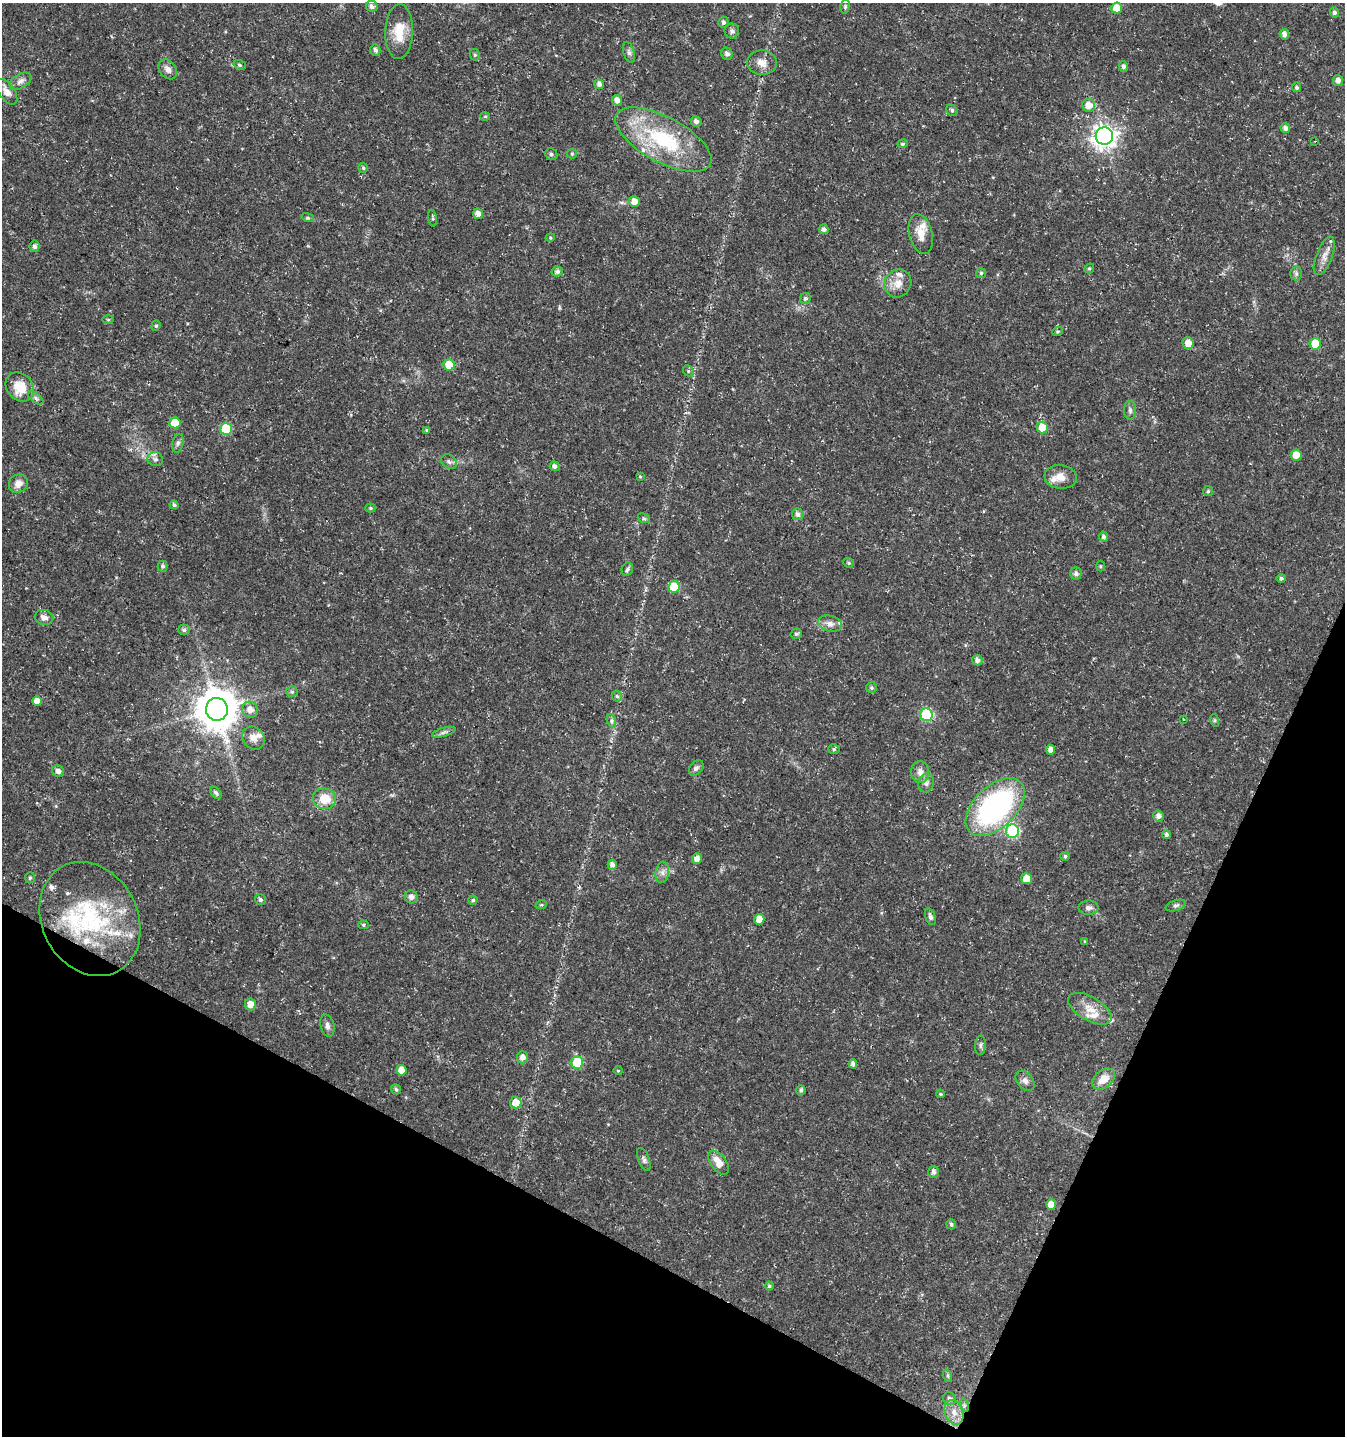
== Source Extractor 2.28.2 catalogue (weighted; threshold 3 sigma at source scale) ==
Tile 15 of 4 x 4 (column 3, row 4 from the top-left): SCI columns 2888-4230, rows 9-1442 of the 5842 x 5743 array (HDU 1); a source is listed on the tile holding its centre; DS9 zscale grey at full resolution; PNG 1347 x 1438 px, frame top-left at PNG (2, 3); each listed source drawn as its Kron ellipse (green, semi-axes under 4 px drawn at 4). Shown black and unused: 22% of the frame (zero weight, under 3 of 5 exposures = <1% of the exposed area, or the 3 px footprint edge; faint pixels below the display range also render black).
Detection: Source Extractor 2.28.2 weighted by HDU 2 'WHT'; one run over the whole footprint, this tile lists its part. Background 0.0225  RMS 0.0021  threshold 0.0094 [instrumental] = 3 sigma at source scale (4.5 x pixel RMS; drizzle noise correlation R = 1.50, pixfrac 1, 0.0396/0.0396 arcsec/px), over >= 5 px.
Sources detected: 168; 13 inside a brighter listed object's ellipse — not listed separately; the other 155 listed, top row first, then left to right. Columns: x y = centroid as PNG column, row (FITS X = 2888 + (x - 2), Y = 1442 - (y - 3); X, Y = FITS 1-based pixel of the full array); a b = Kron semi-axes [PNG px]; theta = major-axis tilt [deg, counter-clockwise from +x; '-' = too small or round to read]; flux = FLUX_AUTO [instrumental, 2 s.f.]
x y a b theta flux
372 6 6 5 - 0.74
845 7 7 5 77 0.35
1117 8 5 5 - 3.1
1334 12 5 4 - 0.7
723 22 5 5 - 0.59
732 31 7 7 - 0.66
399 32 27 13 88 4.6
1284 34 5 4 - 0.95
375 50 6 5 - 0.57
629 52 10 5 -72 0.63
727 54 6 5 - 0.78
475 55 6 5 - 0.36
762 63 15 12 -4 2.2
240 65 6 5 - 0.41
1123 66 5 4 - 0.61
168 69 11 8 -51 1.1
1338 80 5 5 - 1.1
20 81 12 7 30 1
599 84 5 4 - 0.79
1296 87 5 4 - 0.45
7 92 14 7 -56 2
617 100 5 5 - 1.1
1089 105 6 6 - 2.5
952 110 6 5 - 0.45
485 116 5 4 - 0.27
696 121 5 5 - 0.79
1285 128 5 5 - 0.86
1104 136 8 8 - 160
663 140 53 22 -28 19
1315 141 2 2 - 0.18
902 144 5 4 - 0.38
551 154 6 5 - 0.47
572 154 5 4 - 0.25
363 168 5 4 - 0.38
634 202 5 5 - 1.8
478 214 5 5 - 1.3
308 218 6 4 -18 0.31
433 218 8 3 -80 0.35
824 229 5 5 - 0.62
921 234 20 11 -76 2.7
550 238 5 3 - 0.21
35 246 6 5 - 0.63
1324 256 20 8 69 1.9
1089 268 5 4 - 0.3
557 271 6 5 - 0.58
981 273 5 5 - 0.29
1296 273 7 6 - 0.55
898 283 14 13 - 2.3
805 298 5 5 - 0.49
108 319 6 4 0 0.23
156 326 5 4 - 0.29
1058 331 5 3 - 0.21
1188 343 6 5 - 2.1
1315 344 6 5 - 5.9
449 365 5 5 - 5.6
688 371 6 5 - 0.34
20 387 16 12 -48 4.7
36 398 9 4 -37 0.54
1130 410 9 6 -90 0.63
175 423 5 5 - 4.1
1042 428 6 5 - 3.6
226 429 6 6 - 9.3
427 430 4 4 - 0.22
178 443 9 5 76 0.6
1296 455 5 5 - 2.5
155 459 8 7 - 0.64
449 462 8 6 -38 0.64
555 466 5 4 - 0.78
640 476 4 3 - 0.23
1061 477 16 11 -7 2.2
18 484 10 9 - 1.5
1208 491 5 5 - 0.32
174 505 4 4 - 0.41
370 508 5 4 - 0.32
798 514 6 5 - 0.79
644 518 6 4 -23 0.32
1103 537 5 4 - 0.5
848 563 5 5 - 0.35
163 566 5 5 - 0.45
1100 566 5 3 - 0.21
627 569 7 5 66 0.55
1076 574 6 5 - 0.72
1281 578 5 4 - 0.44
674 587 6 5 - 5.4
44 617 9 7 -14 1.1
830 624 12 8 -15 1.2
184 630 6 5 - 0.5
796 634 6 5 - 0.41
977 660 5 5 - 0.87
871 688 5 5 - 0.39
292 692 6 5 - 0.36
617 696 6 4 -43 0.36
37 701 5 5 - 1.6
217 709 11 11 - 650
250 710 8 7 - 1.6
926 714 6 6 - 17
1183 719 3 3 - 0.18
1214 720 6 4 -72 0.26
612 721 7 4 -71 0.47
444 732 12 4 16 0.63
253 738 12 10 -53 1.7
834 749 6 5 - 0.35
1051 750 4 4 - 1.1
696 768 9 6 52 0.67
58 771 6 5 - 0.89
920 772 11 9 -89 1.4
926 783 9 7 76 0.87
216 793 7 4 -50 0.45
324 799 11 10 - 4
995 807 36 21 44 42
1158 816 5 5 - 0.96
1012 831 7 6 - 20
1166 835 4 4 - 0.51
1065 856 5 4 - 0.42
697 859 5 5 - 1.2
612 865 5 4 - 0.94
662 872 11 6 81 0.94
30 878 5 5 - 0.34
1027 879 5 5 - 3
411 897 6 6 - 1
260 899 5 5 - 0.49
473 900 4 4 - 0.33
541 905 6 3 18 0.28
1176 905 10 5 18 0.54
1089 908 10 7 -1 0.87
930 917 9 5 -73 0.64
90 919 59 47 -62 28
759 919 5 5 - 2.3
363 925 5 4 - 0.29
1085 941 3 3 - 0.16
250 1004 6 5 - 2
1090 1009 24 12 -30 3.1
327 1025 11 7 -75 0.82
980 1045 9 5 86 0.55
522 1057 6 5 - 1.2
577 1063 6 6 - 8.3
853 1064 4 4 - 0.8
401 1070 5 5 - 2.2
618 1071 4 4 - 0.21
1103 1079 13 9 38 2.7
1025 1081 11 8 -50 1
396 1089 5 4 - 0.42
801 1090 5 4 - 0.51
940 1094 4 4 - 0.23
516 1103 5 5 - 3.2
644 1159 12 5 -68 0.64
719 1163 14 7 -54 2.5
933 1172 6 5 - 0.73
1051 1204 5 5 - 2.2
951 1224 5 4 - 0.37
769 1286 4 4 - 0.32
948 1376 6 4 -72 0.33
949 1399 7 6 - 0.68
964 1405 7 4 -73 0.4
954 1412 13 9 -69 1.9
Overlapping masked pixels (flux is a lower limit): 1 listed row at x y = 964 1405